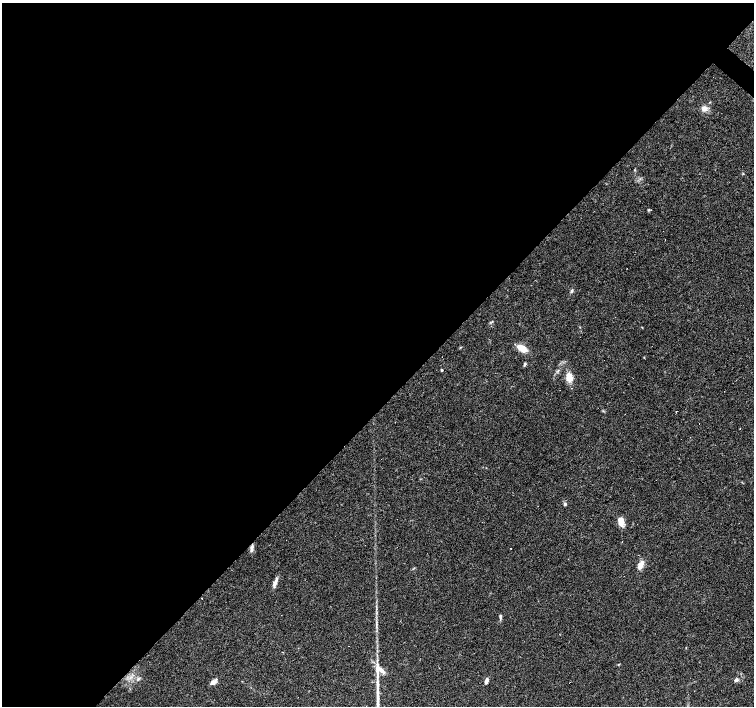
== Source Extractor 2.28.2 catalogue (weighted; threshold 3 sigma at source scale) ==
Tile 5 of 4 x 4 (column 1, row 2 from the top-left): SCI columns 3-1506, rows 3046-4453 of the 6016 x 6022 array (HDU 1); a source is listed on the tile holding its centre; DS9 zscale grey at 2 x 2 block average (1 PNG px = mean of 2 x 2 image px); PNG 756 x 708 px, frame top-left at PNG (2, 3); no overlay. Shown black and unused: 57% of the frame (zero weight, under 3 of 4 exposures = <1% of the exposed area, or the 3 px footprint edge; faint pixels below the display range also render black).
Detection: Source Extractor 2.28.2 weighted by HDU 2 'WHT'; one run over the whole footprint, this tile lists its part. Background 0.038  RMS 0.0036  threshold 0.0164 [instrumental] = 3 sigma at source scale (4.5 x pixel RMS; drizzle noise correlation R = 1.50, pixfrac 1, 0.0396/0.0396 arcsec/px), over >= 5 px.
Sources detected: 29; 7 cosmic-ray / hot-pixel residue — not listed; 2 inside a brighter listed object's ellipse — not listed separately; the other 20 listed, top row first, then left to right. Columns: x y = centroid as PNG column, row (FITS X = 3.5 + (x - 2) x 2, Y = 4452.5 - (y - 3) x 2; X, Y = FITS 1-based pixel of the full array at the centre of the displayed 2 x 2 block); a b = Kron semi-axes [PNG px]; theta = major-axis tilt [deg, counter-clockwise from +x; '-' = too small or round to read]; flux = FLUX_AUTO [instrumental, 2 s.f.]
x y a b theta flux
704 109 7 6 - 4.3
649 210 3 2 - 0.61
572 290 5 3 - 1.4
460 347 3 2 - 0.51
522 348 9 6 -28 10
525 364 6 3 70 1.2
442 370 2 2 - 0.99
569 377 8 6 -76 10
676 411 2 2 - 0.52
565 504 4 3 - 1
620 522 10 5 -78 7.8
251 549 8 4 59 2.3
641 565 10 5 64 5.6
275 583 10 5 68 3.6
500 616 5 3 - 1.3
378 668 16 6 89 8.3
138 680 4 2 - 0.74
736 680 5 4 - 2
486 681 6 3 79 2.5
213 682 7 6 - 2.9